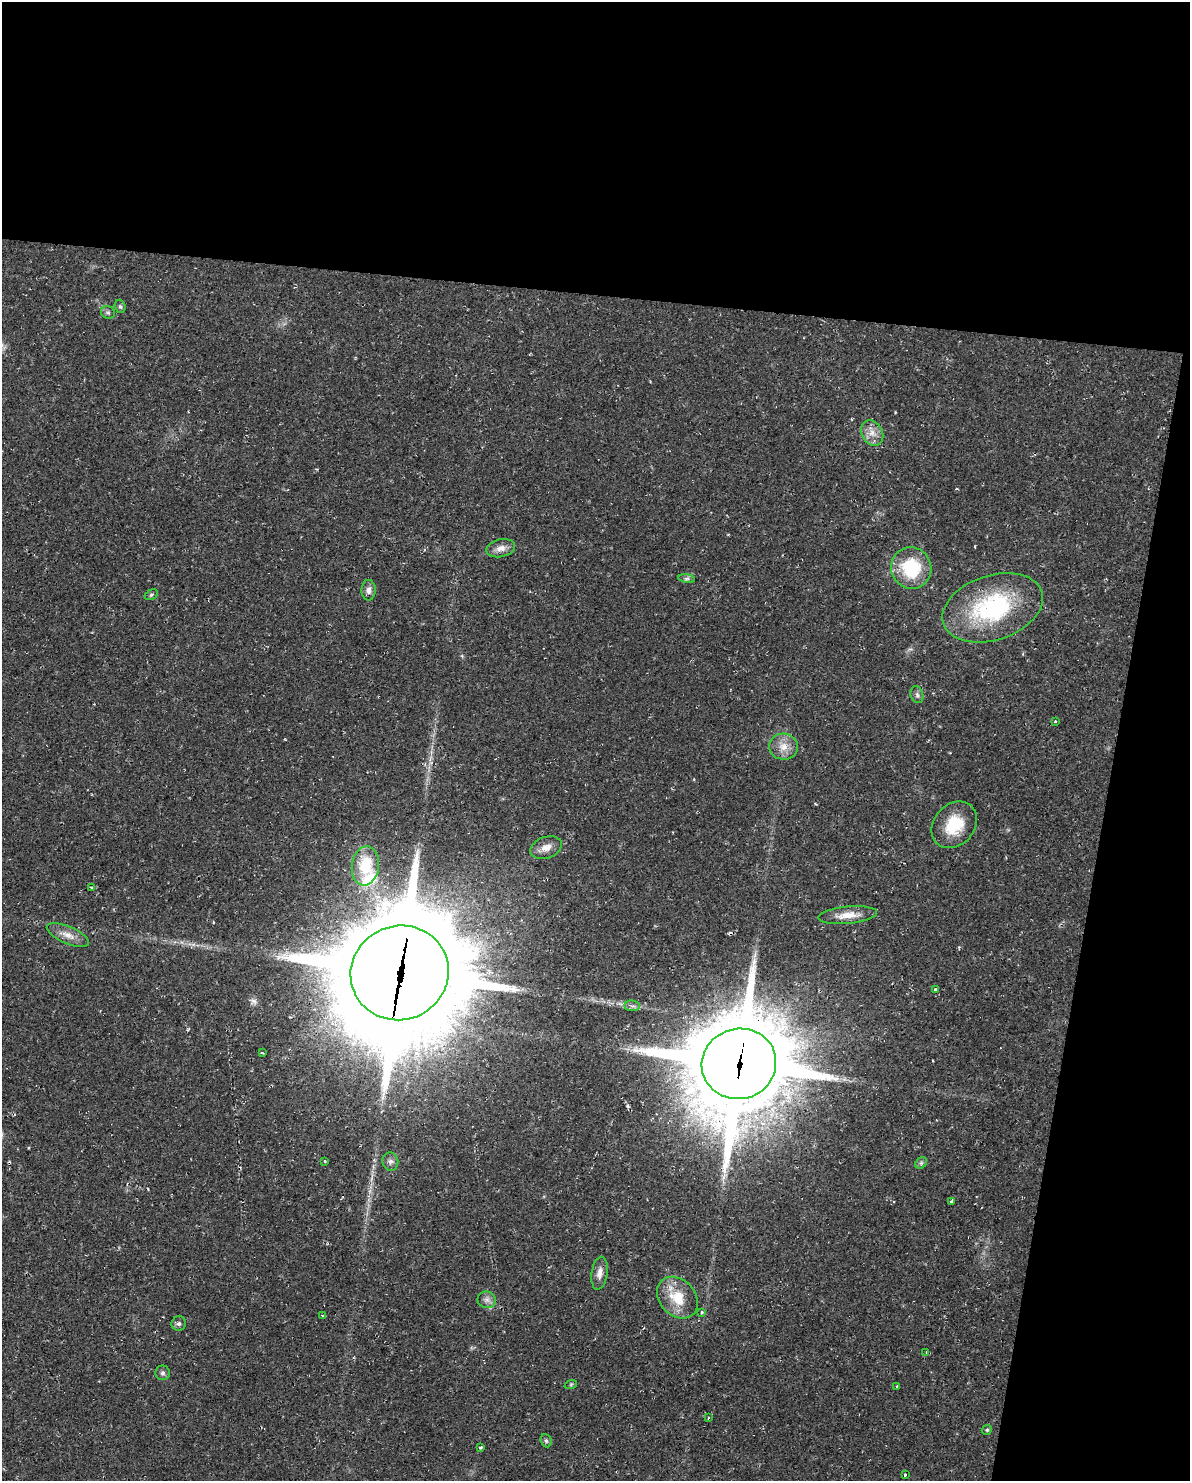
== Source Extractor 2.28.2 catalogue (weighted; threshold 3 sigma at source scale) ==
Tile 4 of 4 x 3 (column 4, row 1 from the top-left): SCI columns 3564-4751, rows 3069-4547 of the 4751 x 4773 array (HDU 1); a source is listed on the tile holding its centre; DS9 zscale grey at full resolution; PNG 1192 x 1483 px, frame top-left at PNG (2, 2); each listed source drawn as its Kron ellipse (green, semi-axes under 4 px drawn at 4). Shown black and unused: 26% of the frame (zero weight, under 2 of 3 exposures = <1% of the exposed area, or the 3 px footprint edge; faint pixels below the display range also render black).
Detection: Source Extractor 2.28.2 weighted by HDU 2 'WHT'; one run over the whole footprint, this tile lists its part. Background 0.02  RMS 0.0061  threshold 0.0274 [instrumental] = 3 sigma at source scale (4.5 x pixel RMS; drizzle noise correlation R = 1.50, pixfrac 1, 0.05/0.05 arcsec/px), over >= 5 px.
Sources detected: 45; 2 cosmic-ray / hot-pixel residue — neither listed nor drawn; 1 inside a brighter listed object's ellipse — not listed separately; the other 42 listed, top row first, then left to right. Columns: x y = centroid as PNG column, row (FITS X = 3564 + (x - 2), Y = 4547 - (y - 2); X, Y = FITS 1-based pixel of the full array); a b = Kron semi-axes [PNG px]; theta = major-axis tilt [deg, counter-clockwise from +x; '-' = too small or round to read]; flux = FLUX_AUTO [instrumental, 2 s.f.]
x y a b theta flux
120 306 7 5 -72 1.2
108 312 7 6 - 1.3
872 433 13 10 -61 5.7
501 548 14 9 12 4.5
911 568 21 20 - 33
687 578 8 4 -8 1.3
369 590 10 7 87 2.8
151 595 7 4 30 1
993 608 52 32 18 75
917 695 8 6 -73 1.7
1056 722 3 3 - 3
783 747 14 13 - 7.2
954 825 25 20 48 20
546 848 16 10 20 5.6
365 866 19 13 82 18
91 887 4 3 - 0.82
848 915 29 8 5 8.4
68 935 22 8 -23 6
400 973 49 47 22 16000
935 989 3 3 - 2.6
632 1006 8 5 -6 1.8
262 1052 3 2 - 0.51
739 1064 37 35 15 9500
325 1161 4 3 - 0.55
390 1162 9 8 - 2.6
921 1163 6 5 - 1.2
952 1201 3 3 - 3.3
600 1273 16 8 82 4.2
677 1298 23 18 -47 17
487 1300 9 8 - 2.7
702 1312 4 3 - 1.2
322 1315 3 2 - 2.1
179 1323 7 7 - 1.8
926 1353 3 3 - 0.57
163 1373 7 7 - 1.6
571 1384 6 4 19 0.75
897 1387 3 3 - 0.84
708 1418 3 3 - 1.3
987 1430 5 4 - 0.83
546 1441 7 5 -67 1.2
481 1447 3 3 - 1.6
905 1475 3 3 - 1.6
Overlapping masked pixels (flux is a lower limit): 2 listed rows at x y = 400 973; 739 1064